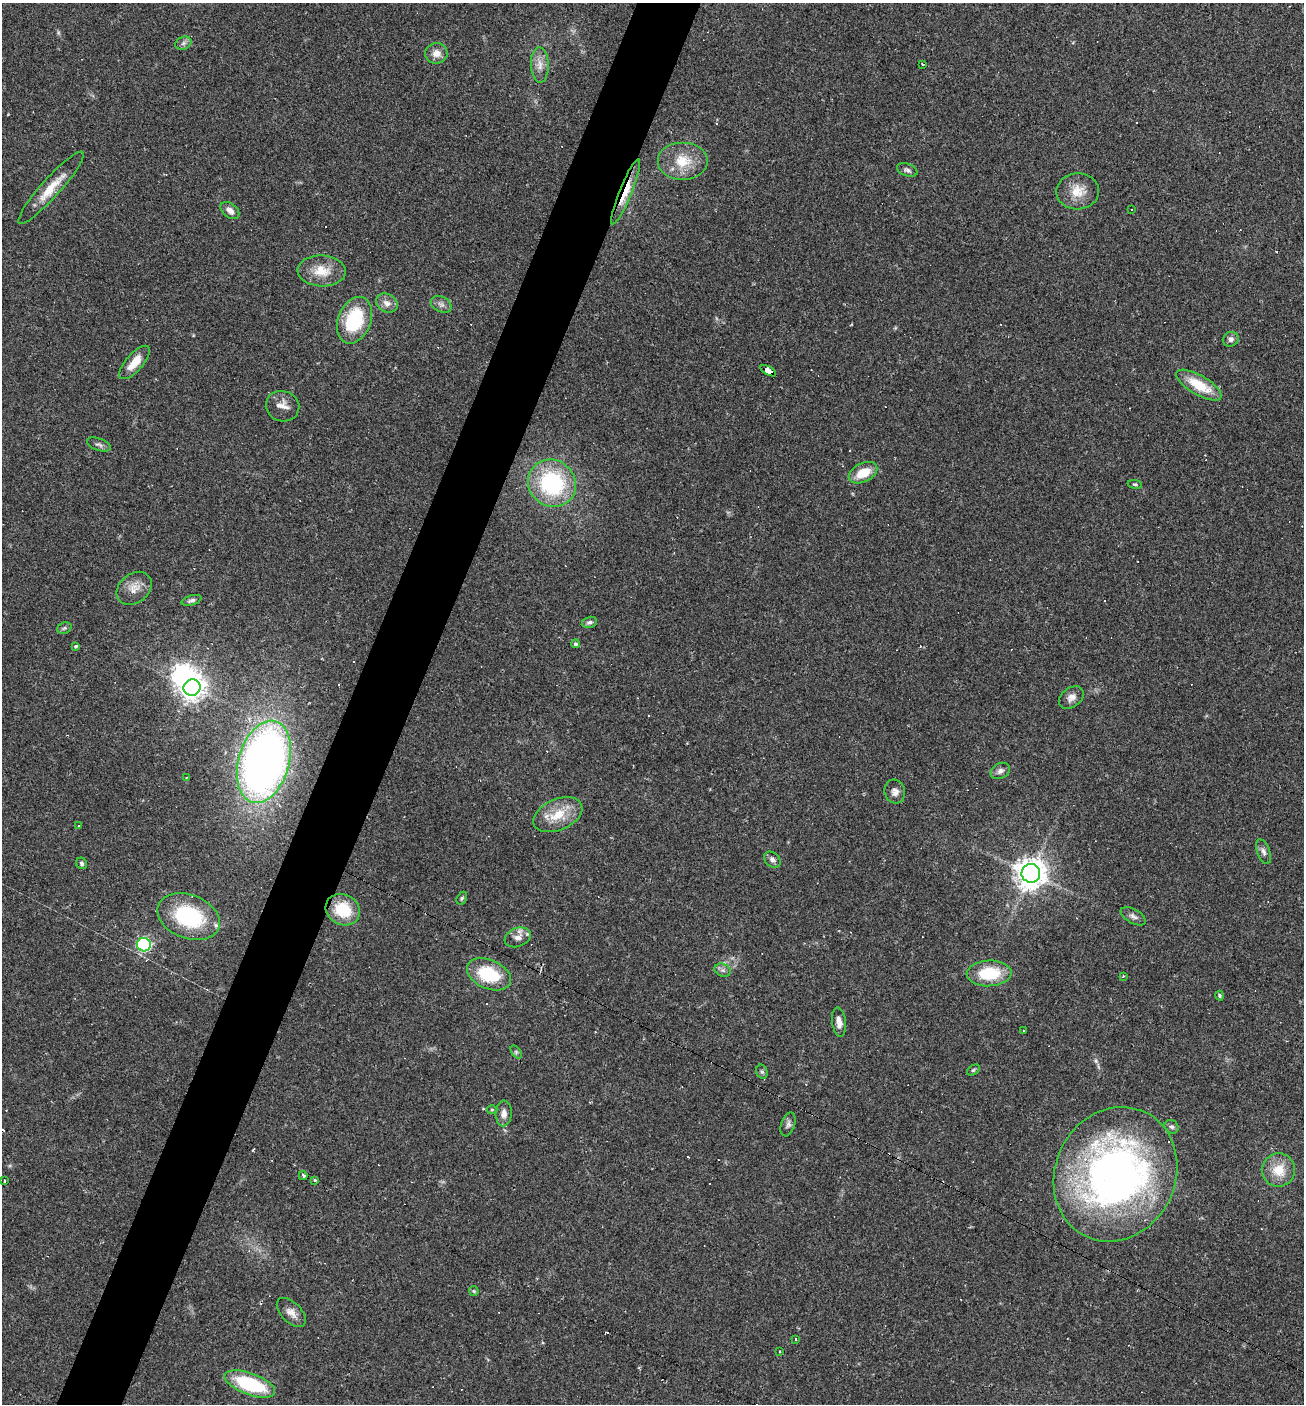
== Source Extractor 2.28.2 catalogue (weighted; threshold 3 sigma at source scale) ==
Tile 7 of 4 x 4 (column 3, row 2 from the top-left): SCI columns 2743-4044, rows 2804-4205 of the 5617 x 5606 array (HDU 1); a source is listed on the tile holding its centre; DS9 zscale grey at full resolution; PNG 1306 x 1406 px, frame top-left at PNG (2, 3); each listed source drawn as its Kron ellipse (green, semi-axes under 4 px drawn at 4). Shown black and unused: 5% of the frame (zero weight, under 2 of 3 exposures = <1% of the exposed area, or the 3 px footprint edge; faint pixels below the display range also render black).
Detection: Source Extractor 2.28.2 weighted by HDU 2 'WHT'; one run over the whole footprint, this tile lists its part. Background 0.0642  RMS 0.0053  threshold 0.0239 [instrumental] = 3 sigma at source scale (4.5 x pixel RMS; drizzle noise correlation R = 1.50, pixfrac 1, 0.05/0.05 arcsec/px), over >= 5 px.
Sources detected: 96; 1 inside a brighter object's white glare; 23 cosmic-ray / hot-pixel residue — neither listed nor drawn; the other 72 listed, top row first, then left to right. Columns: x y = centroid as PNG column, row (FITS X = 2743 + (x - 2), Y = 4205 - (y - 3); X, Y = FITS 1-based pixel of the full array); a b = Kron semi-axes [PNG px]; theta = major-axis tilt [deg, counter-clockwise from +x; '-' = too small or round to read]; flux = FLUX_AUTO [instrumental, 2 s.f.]
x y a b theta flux
183 43 8 6 22 1.6
436 53 11 10 - 4.5
922 64 3 2 - 0.92
540 65 18 9 -89 5
683 161 25 19 0 14
907 170 10 6 -19 1.7
51 188 48 9 48 12
1078 191 21 18 2 9.7
626 192 35 6 68 12
230 210 11 7 -39 3.4
1132 210 3 3 - 0.75
322 271 24 15 -3 11
387 303 11 8 -30 3.5
441 304 11 7 -28 2.2
355 320 24 16 68 32
1231 339 8 7 - 2
135 362 21 8 49 8.8
768 371 8 4 -28 72
1199 385 25 9 -30 16
282 406 17 15 -17 5
99 444 12 6 -21 1.7
863 473 15 9 27 11
552 483 25 23 -41 58
1135 484 7 3 -8 0.73
134 588 19 14 39 6.4
191 600 10 5 16 1.5
589 622 8 5 13 1.5
64 628 7 5 21 1
575 644 4 4 - 1.1
76 646 4 3 - 1
192 688 8 8 - 470
1071 698 13 9 37 3.4
264 762 42 25 74 360
1000 771 10 7 28 2.2
186 778 3 3 - 0.42
895 792 12 10 -73 3
558 815 26 15 23 14
79 826 3 2 - 0.79
1263 852 13 6 -69 2.2
772 860 9 7 -42 2
82 863 6 5 - 1.1
1031 873 9 9 - 740
462 898 7 4 59 0.86
343 910 18 15 -28 18
1133 916 14 7 -29 2.3
189 917 32 22 -21 46
518 937 13 9 20 4.1
144 945 7 6 - 74
723 970 8 6 -20 1.6
989 973 22 13 3 22
489 974 23 14 -23 26
1123 976 3 2 - 0.77
1220 996 5 3 - 0.67
839 1022 14 7 -82 3.7
1023 1030 3 2 - 0.48
516 1052 7 4 -54 0.88
973 1070 7 4 36 0.9
762 1072 7 5 -73 1.1
492 1109 5 3 - 0.53
504 1113 13 8 88 3.3
788 1124 12 7 72 2
1172 1127 7 6 - 1.3
1279 1170 16 16 - 11
1115 1174 69 60 64 270
303 1176 4 3 - 3.6
315 1180 3 3 - 1.3
5 1181 3 3 - 1.4
474 1291 5 4 - 0.68
291 1312 18 10 -45 4.5
796 1339 3 3 - 0.84
780 1351 3 2 - 0.49
250 1384 26 11 -20 38
Overlapping masked pixels (flux is a lower limit): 2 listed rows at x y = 626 192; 768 371